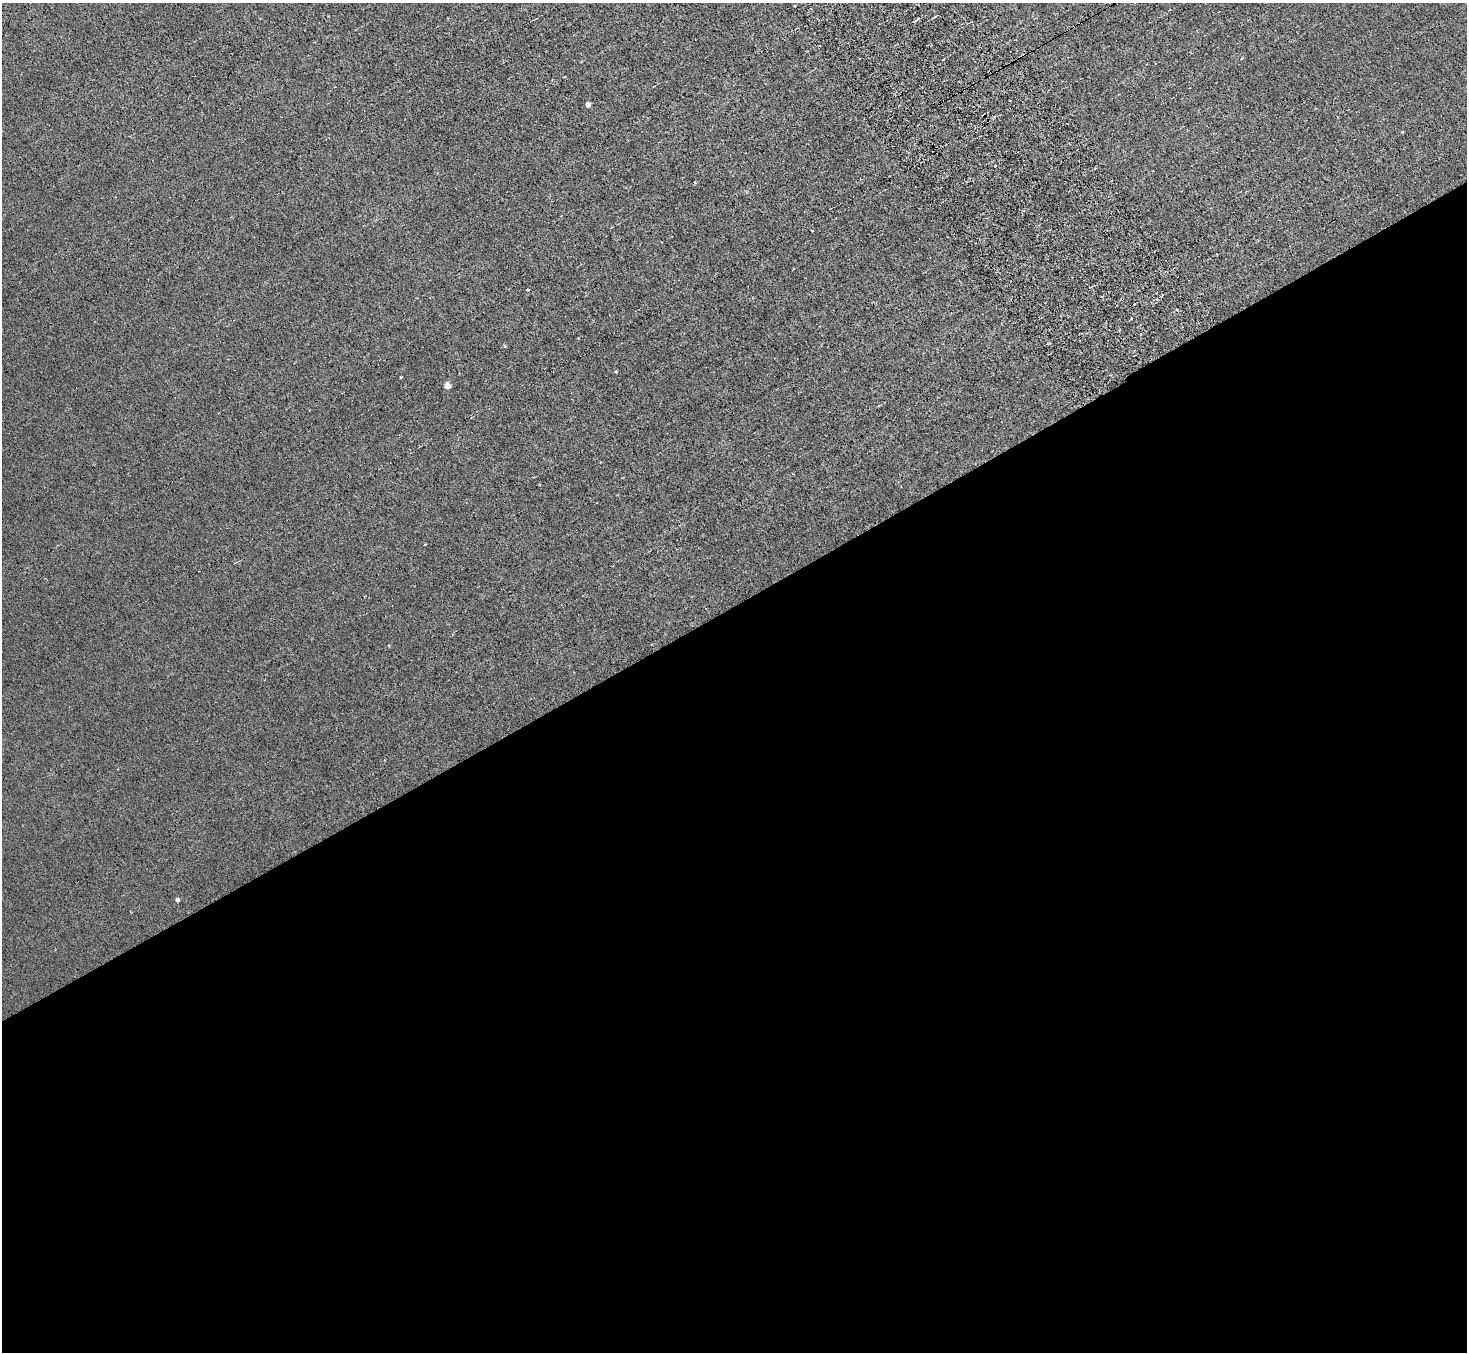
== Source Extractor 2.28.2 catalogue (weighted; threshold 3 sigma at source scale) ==
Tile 15 of 4 x 4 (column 3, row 4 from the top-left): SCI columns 2977-4441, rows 327-1676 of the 5954 x 5912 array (HDU 1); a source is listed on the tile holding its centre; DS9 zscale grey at full resolution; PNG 1469 x 1354 px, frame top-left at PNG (2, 3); no overlay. Shown black and unused: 55% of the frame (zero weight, under 3 of 6 exposures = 3% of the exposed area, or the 3 px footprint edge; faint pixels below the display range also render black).
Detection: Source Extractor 2.28.2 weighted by HDU 2 'WHT'; one run over the whole footprint, this tile lists its part. Background 0.00442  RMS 0.0026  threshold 0.0107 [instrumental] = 3 sigma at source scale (4.09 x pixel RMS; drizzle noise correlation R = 1.36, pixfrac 0.8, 0.05/0.05 arcsec/px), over >= 5 px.
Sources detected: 19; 2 cosmic-ray / hot-pixel residue — not listed; the other 17 listed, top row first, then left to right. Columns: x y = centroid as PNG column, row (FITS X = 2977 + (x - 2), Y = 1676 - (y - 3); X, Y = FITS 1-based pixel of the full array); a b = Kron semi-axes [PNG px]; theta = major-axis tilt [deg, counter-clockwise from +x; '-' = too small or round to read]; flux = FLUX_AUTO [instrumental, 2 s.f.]
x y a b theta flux
794 6 3 2 - 0.3
935 16 5 3 - 0.26
918 18 5 3 - 0.3
1242 58 4 2 - 0.24
564 76 3 2 - 0.19
588 105 4 4 - 1.3
1402 132 3 3 - 0.54
695 182 3 3 - 0.76
812 231 3 2 - 0.28
528 290 3 2 - 0.33
1162 295 4 2 - 0.42
504 346 5 4 - 0.23
616 372 4 3 - 0.27
400 377 2 2 - 0.23
447 386 5 4 - 4.2
425 544 3 2 - 0.14
177 900 5 4 - 0.66
Unlisted compact peaks at least as high as the median listed source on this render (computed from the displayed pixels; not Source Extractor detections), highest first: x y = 578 338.